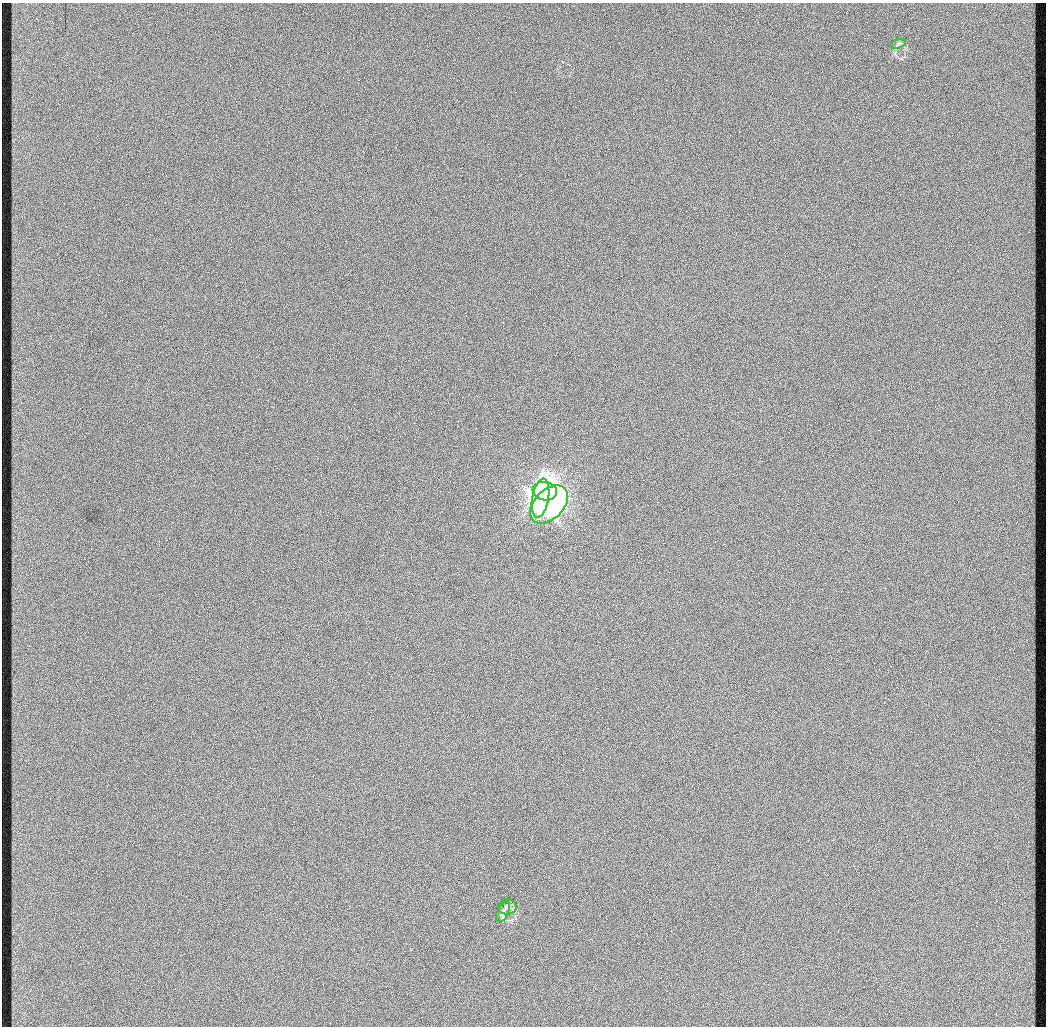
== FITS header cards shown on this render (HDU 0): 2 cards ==
NAXIS1  =                 1044 / length of data axis 1
NAXIS2  =                 1024 / length of data axis 2

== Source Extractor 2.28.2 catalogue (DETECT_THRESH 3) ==
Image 1044 x 1024 px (HDU 0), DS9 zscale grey, 1 PNG px = 1 image px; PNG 1048 x 1028 px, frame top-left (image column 1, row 1024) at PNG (2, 3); each listed source drawn as its Kron ellipse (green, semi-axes under 4 px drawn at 4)
Background 342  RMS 9.7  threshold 29.1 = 3 sigma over >= 5 px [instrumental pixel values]
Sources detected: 6; all 6 listed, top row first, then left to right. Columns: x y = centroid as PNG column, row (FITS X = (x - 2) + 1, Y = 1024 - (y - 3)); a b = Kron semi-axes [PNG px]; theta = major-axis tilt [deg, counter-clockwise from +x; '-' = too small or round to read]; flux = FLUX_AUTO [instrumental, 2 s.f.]
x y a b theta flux
898 44 8 4 19 1300
545 491 12 9 -9 340000
540 498 19 8 81 330000
549 504 22 14 45 400000
507 907 9 8 - 2300
503 912 11 5 65 2300